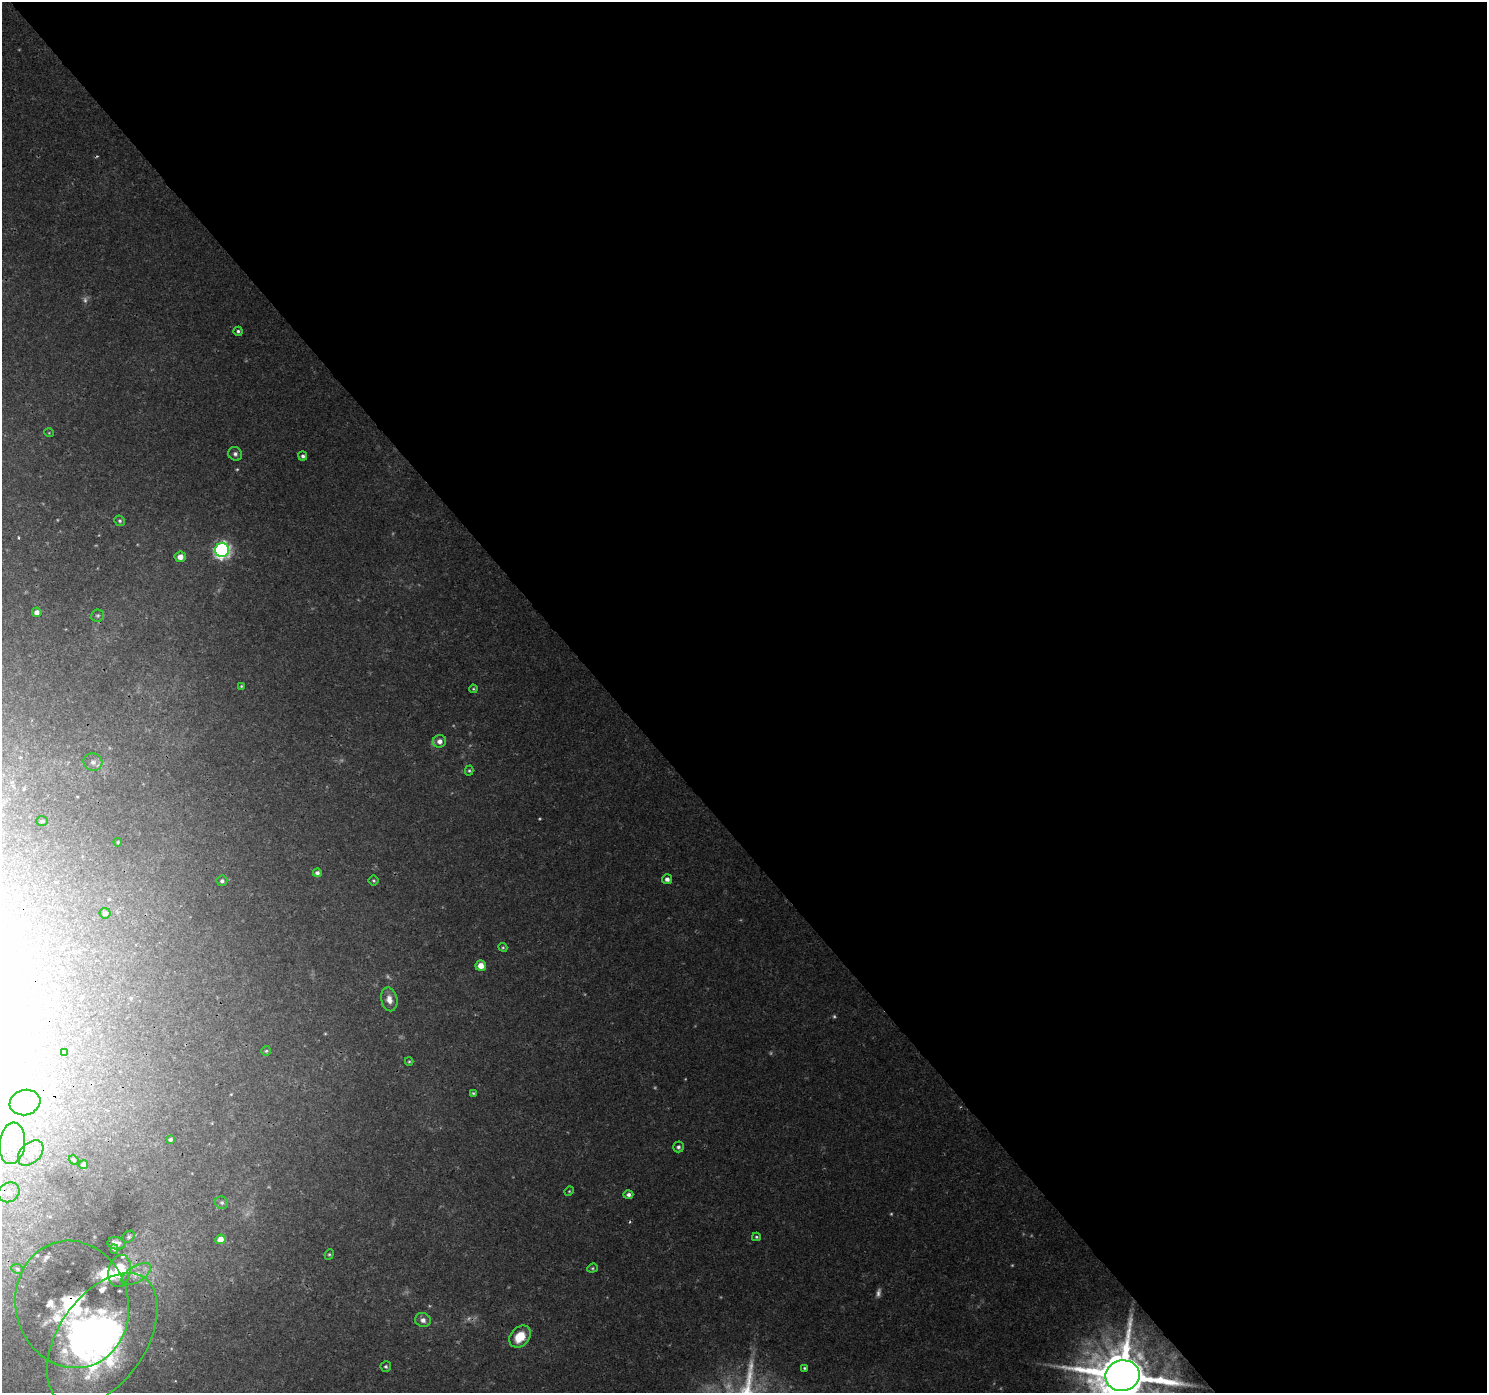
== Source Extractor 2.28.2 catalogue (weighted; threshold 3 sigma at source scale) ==
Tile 8 of 4 x 4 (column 4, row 2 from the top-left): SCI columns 4502-5986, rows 2957-4347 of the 6038 x 5976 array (HDU 1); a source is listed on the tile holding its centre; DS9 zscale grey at full resolution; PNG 1489 x 1395 px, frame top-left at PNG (2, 2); each listed source drawn as its Kron ellipse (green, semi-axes under 4 px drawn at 4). Shown black and unused: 59% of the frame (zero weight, under 3 of 4 exposures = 5% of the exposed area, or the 3 px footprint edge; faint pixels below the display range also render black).
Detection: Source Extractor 2.28.2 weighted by HDU 2 'WHT'; one run over the whole footprint, this tile lists its part. Background 0.011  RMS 0.0015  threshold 0.00658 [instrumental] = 3 sigma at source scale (4.5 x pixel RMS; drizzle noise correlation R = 1.50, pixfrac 1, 0.0396/0.0396 arcsec/px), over >= 5 px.
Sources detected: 81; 11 too faint to see at this stretch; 7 inside a brighter object's white glare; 1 cosmic-ray / hot-pixel residue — neither listed nor drawn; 6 inside a brighter listed object's ellipse — not listed separately; the other 56 listed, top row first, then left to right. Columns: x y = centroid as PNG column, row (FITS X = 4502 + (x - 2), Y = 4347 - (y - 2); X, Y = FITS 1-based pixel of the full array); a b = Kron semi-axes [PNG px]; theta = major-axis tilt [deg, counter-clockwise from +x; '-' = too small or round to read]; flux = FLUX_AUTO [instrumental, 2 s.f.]
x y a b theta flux
238 331 4 4 - 0.29
49 433 5 3 - 0.12
235 454 7 6 - 0.46
303 456 4 4 - 0.4
120 521 5 5 - 0.29
222 550 7 7 - 44
180 557 5 5 - 1.2
37 612 5 5 - 0.76
98 615 6 6 - 0.3
241 686 4 3 - 0.15
473 689 4 3 - 0.17
439 741 6 6 - 0.93
93 762 9 8 - 0.73
469 771 5 4 - 0.2
42 821 6 5 - 0.23
118 842 4 4 - 0.16
317 873 4 4 - 0.4
667 879 5 5 - 0.64
222 881 5 5 - 0.38
374 881 5 5 - 0.22
105 913 5 5 - 0.45
503 947 5 4 - 0.18
481 966 5 5 - 1.5
389 999 12 8 -78 1.3
266 1051 5 5 - 0.23
64 1053 3 3 - 0.19
409 1061 4 4 - 0.17
473 1093 4 4 - 0.18
25 1102 15 12 17 2.6
170 1139 4 3 - 0.33
12 1143 21 13 83 3.8
678 1147 5 5 - 0.38
31 1153 15 10 45 1.8
74 1160 5 4 - 0.19
83 1165 4 4 - 0.38
569 1191 5 4 - 0.16
9 1192 11 9 29 1.3
628 1195 5 4 - 0.48
222 1203 7 6 - 0.35
129 1237 6 5 - 0.27
756 1237 4 3 - 0.2
220 1239 5 4 - 1.5
116 1243 9 6 -8 1
114 1249 5 4 - 0.2
329 1254 5 4 - 0.21
592 1268 5 4 - 0.21
17 1269 6 4 -25 0.25
119 1271 16 11 75 5.1
136 1274 16 8 31 1.2
72 1304 64 56 -76 18
423 1320 8 7 - 0.82
520 1337 12 9 48 3.5
102 1339 74 44 56 49
386 1366 5 5 - 0.27
804 1368 4 3 - 0.19
1122 1376 17 15 10 1300
Overlapping masked pixels (flux is a lower limit): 4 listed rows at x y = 9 1192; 72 1304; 102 1339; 1122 1376
Isophote crosses this tile's border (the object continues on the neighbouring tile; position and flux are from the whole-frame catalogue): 2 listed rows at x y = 12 1143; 1122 1376